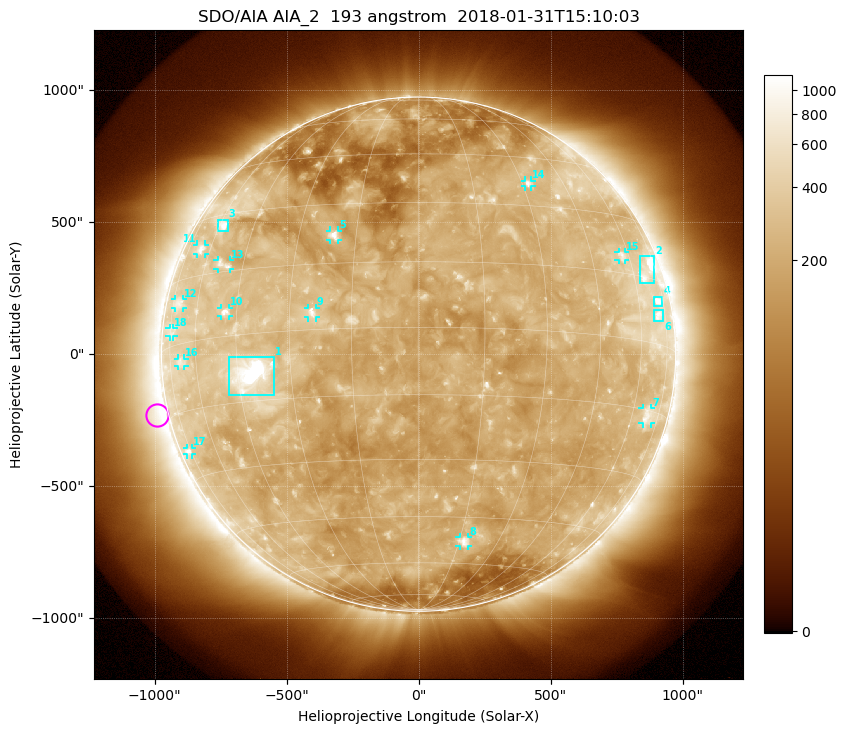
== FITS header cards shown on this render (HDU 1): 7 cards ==
TELESCOP= 'SDO/AIA'
INSTRUME= 'AIA_2'
WAVELNTH=                  193
WAVEUNIT= 'angstrom'
DATE-OBS= '2018-01-31T15:10:03.47'
CTYPE1  = 'HPLN-TAN'
CTYPE2  = 'HPLT-TAN'

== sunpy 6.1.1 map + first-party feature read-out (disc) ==
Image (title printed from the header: SDO/AIA AIA_2  193 angstrom  2018-01-31T15:10:03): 1024 x 1024 px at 2.4 arcsec/px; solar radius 974 arcsec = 406 px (full disc in frame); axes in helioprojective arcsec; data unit not stated in the header (colour bar unlabelled)
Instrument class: DISC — disc imager (sunpy class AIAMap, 193 A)
Bright regions (active regions / flare kernels): reference = the median radial profile (limb darkening/brightening removed); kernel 9 px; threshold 5 sigma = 370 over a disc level ~208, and >= 1.15x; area >= 12 px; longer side >= 10 px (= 24 arcsec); searched inside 0.97 R_sun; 18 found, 18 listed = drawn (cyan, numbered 1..; 13 of them under ~33 arcsec drawn as corner ticks so the feature stays visible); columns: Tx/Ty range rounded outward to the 5 arcsec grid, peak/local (2 s.f.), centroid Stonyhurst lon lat
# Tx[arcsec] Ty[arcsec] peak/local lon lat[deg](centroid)
1 -720..-545 -155..-10 24 -41 -9
2 840..895 270..375 6.5 +68 +17
3 -760..-720 465..510 4.7 -58 +27
4 890..925 180..220 4.3 +71 +10
5 -335..-305 435..470 5.8 -20 +22
6 890..930 125..165 3.6 +70 +7
7 850..880 -265..-205 3.2 +68 -16
8 155..190 -730..-690 4.8 +17 -52
9 -420..-385 140..175 4.9 -24 +4
10 -750..-715 145..175 4.9 -49 +6
11 -840..-805 380..415 3.5 -65 +22
12 -925..-890 175..210 2.8 -70 +9
13 -760..-715 325..355 3.4 -52 +17
14 400..430 635..660 4.1 +32 +36
15 755..785 355..390 3.2 +57 +19
16 -915..-885 -45..-15 2.8 -68 -4
17 -875..-860 -380..-355 3.5 -76 -24
18 -945..-925 65..100 2.3 -74 +3
Off-limb structures (1.02-1.3 R_sun): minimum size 162 px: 4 found; the strongest spans PA ~55..145 deg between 1.02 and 1.3 R_sun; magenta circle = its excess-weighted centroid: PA ~105 deg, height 1.04 R_sun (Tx ~-990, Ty ~-230 arcsec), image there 2.1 x the reference